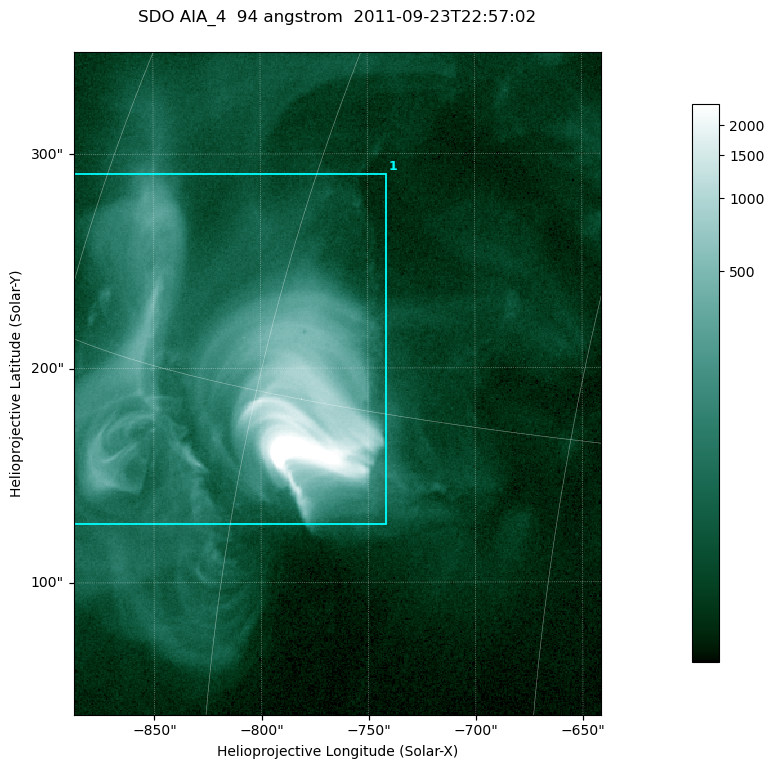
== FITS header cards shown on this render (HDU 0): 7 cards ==
TELESCOP= 'SDO     '           /
INSTRUME= 'AIA_4   '           /
WAVELNTH=                   94 /
WAVEUNIT= 'angstrom'           /
DATE-OBS= '2011-09-23T22:57:02.12' /
CTYPE1  = 'HPLN-TAN'           /
CTYPE2  = 'HPLT-TAN'           /

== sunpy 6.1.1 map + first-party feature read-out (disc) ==
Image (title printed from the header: SDO AIA_4  94 angstrom  2011-09-23T22:57:02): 410 x 515 px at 0.6 arcsec/px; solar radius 957 arcsec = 1594 px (partial field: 2.6% of the solar disc is inside the frame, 100% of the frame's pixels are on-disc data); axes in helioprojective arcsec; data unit not stated in the header (colour bar unlabelled)
Pointing: header CRPIX1/2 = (2058.48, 2043.05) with CRVAL1/2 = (0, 0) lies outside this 410 x 515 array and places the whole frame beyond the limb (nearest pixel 1.41 R_sun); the SolarSoft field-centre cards XCEN/YCEN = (-764.3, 192.8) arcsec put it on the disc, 1309 arcsec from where CRPIX/CRVAL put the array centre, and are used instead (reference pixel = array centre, CRVAL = XCEN/YCEN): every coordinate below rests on XCEN/YCEN
Orientation: roll -0.138 deg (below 1 deg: not rotated)
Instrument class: DISC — disc imager (sunpy class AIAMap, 94 A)
Bright regions (active regions / flare kernels): reference = the on-disc median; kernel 3 px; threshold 5 sigma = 115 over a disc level ~23.4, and >= 1.15x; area >= 211 px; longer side >= 5 px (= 3 arcsec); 1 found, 1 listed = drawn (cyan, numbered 1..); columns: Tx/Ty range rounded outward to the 2 arcsec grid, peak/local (2 s.f.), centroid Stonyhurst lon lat
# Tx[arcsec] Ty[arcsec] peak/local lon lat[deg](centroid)
1 -888..-740 126..292 163 -61 +15